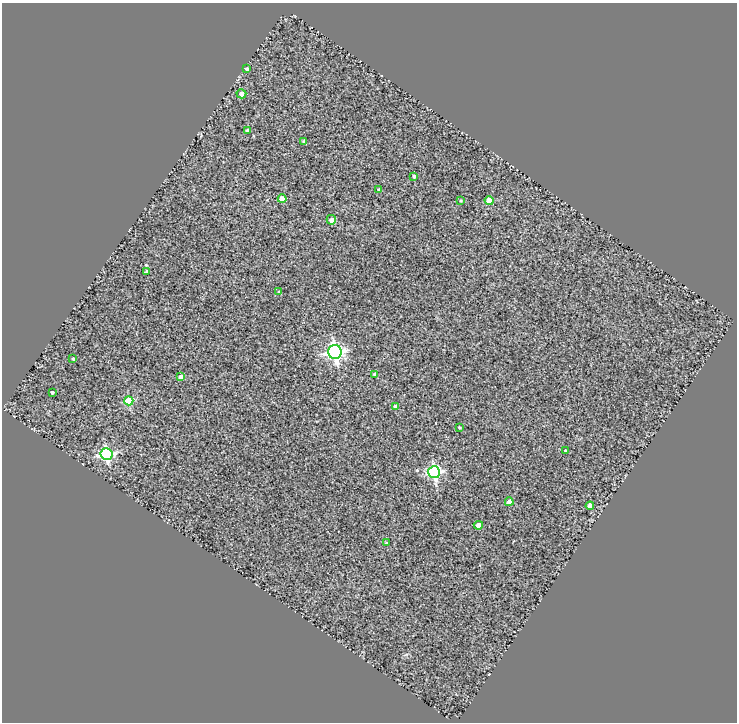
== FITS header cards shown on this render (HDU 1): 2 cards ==
NAXIS1  =                  735
NAXIS2  =                  720

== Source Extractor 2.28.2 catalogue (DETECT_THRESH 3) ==
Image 735 x 720 px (HDU 1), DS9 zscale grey, 1 PNG px = 1 image px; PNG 739 x 724 px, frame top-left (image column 1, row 720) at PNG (2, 3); each listed source drawn as its Kron ellipse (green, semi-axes under 4 px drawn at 4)
Background 1.06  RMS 1.9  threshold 5.81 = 3 sigma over >= 5 px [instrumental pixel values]
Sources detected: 27; all 27 listed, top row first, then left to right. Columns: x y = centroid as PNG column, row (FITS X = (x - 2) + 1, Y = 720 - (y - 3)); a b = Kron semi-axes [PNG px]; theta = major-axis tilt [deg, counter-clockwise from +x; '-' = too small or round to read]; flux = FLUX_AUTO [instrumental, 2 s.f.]
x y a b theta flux
247 69 4 3 - 400
241 94 5 4 - 610
247 130 4 3 - 230
304 142 4 3 - 250
414 176 4 3 - 360
379 190 4 3 - 180
282 199 4 4 - 1500
489 200 4 4 - 2200
460 201 4 3 - 130
331 220 5 4 - 540
147 272 4 3 - 380
279 292 4 3 - 200
335 352 7 6 - 40000
73 358 4 3 - 130
375 374 4 4 - 270
181 377 4 4 - 1200
52 392 3 3 - 250
129 401 4 4 - 5600
396 406 4 4 - 600
459 427 3 3 - 170
565 450 3 2 - 85
106 454 6 6 - 20000
434 472 6 6 - 21000
509 502 4 4 - 1300
590 506 4 4 - 1400
478 525 4 4 - 840
386 543 3 3 - 160